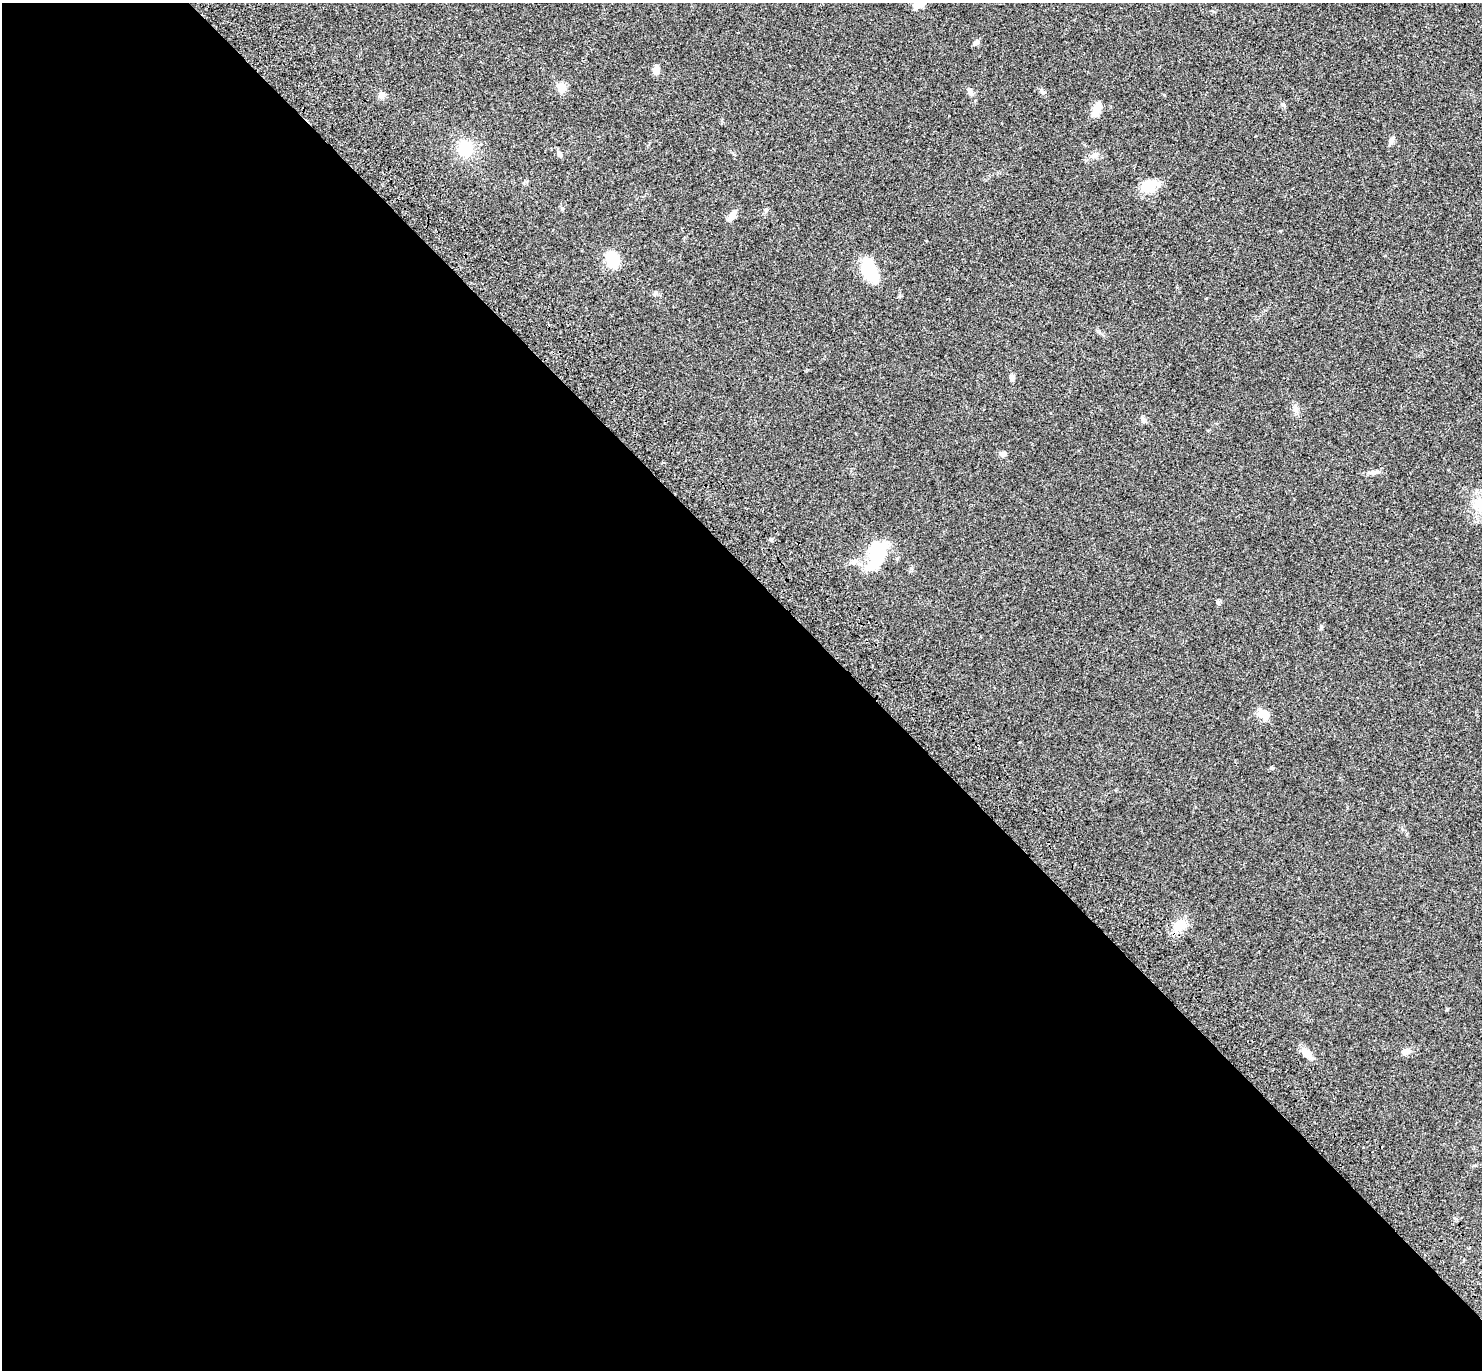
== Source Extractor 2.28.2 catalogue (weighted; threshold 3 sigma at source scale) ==
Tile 9 of 4 x 4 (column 1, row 3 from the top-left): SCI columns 97-1576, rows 1615-2982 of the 6116 x 6106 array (HDU 1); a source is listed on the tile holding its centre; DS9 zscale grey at full resolution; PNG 1484 x 1372 px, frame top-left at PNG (2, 3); no overlay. Shown black and unused: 58% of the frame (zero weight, under 3 of 4 exposures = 6% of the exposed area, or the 3 px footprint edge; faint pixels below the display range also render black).
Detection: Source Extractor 2.28.2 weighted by HDU 2 'WHT'; one run over the whole footprint, this tile lists its part. Background 0.0515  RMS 0.0053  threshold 0.0238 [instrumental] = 3 sigma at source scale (4.5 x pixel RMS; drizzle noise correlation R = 1.50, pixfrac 1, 0.05/0.05 arcsec/px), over >= 5 px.
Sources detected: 31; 1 inside a brighter object's white glare — not listed; the other 30 listed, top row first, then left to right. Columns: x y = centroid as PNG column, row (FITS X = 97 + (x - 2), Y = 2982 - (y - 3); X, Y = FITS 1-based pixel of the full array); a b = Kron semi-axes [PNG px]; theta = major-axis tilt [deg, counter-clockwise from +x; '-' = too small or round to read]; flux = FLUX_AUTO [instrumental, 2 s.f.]
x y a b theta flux
918 4 13 9 15 5
976 42 12 4 45 1.1
656 70 9 6 77 3.1
562 87 6 5 - 14
970 92 13 5 -62 1.8
382 95 9 7 -80 2.3
1097 109 17 8 65 6
1391 140 10 6 68 2
465 149 17 16 - 15
560 154 8 6 -56 1.3
1095 155 10 8 22 2.6
1149 185 23 13 6 10
562 209 6 5 - 0.74
733 215 14 8 58 3.1
612 259 15 12 -63 14
869 270 23 12 -65 25
656 293 6 4 89 0.75
1012 377 8 6 81 1.6
1142 419 11 5 -62 1.3
1003 454 7 6 - 1.9
1373 472 15 5 6 2.1
1479 504 28 15 -67 13
879 556 45 13 52 21
854 561 9 8 - 2.3
1218 603 7 4 -63 0.9
1321 627 5 4 - 0.72
1264 714 16 11 -23 4.7
1180 925 19 12 47 8.4
1406 1052 11 7 19 2.8
1307 1053 19 8 -48 4.7
Isophote crosses this tile's border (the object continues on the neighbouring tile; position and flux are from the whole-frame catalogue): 2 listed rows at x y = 918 4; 1479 504
Unlisted compact peaks at least as high as the median listed source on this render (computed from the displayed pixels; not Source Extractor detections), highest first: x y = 1042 92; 1283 104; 771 540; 1206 298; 1099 331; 1295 408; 1164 95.